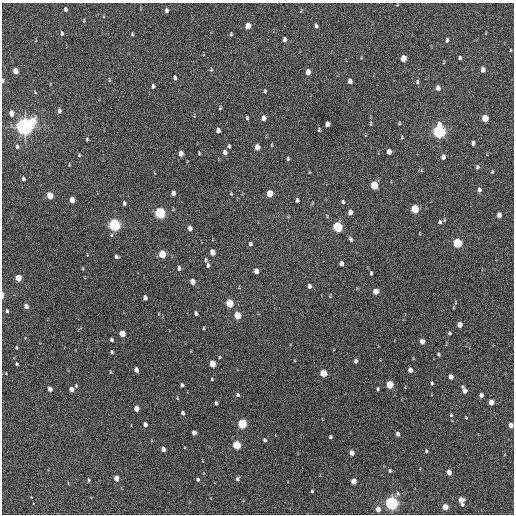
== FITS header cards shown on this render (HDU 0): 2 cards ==
NAXIS1  =                  512 / Axis length
NAXIS2  =                  512 / Axis length

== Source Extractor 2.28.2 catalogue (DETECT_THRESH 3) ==
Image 512 x 512 px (HDU 0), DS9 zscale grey, 1 PNG px = 1 image px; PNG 516 x 516 px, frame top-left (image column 1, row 512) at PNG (2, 3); no overlay
Background 234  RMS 15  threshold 45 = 3 sigma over >= 5 px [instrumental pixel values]
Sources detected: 160; all 160 listed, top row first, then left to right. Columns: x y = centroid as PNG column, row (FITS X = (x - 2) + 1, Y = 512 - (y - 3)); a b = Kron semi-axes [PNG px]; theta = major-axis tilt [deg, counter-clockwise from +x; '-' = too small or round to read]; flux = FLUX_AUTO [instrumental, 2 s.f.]
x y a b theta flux
397 5 4 3 - 760
65 9 5 4 - 3200
166 10 5 4 - 2800
301 11 6 3 72 890
84 20 4 3 - 810
248 26 5 4 - 12000
316 26 5 3 - 2200
62 33 6 4 -90 1800
132 34 5 3 - 1300
231 34 5 4 - 980
285 39 5 4 - 3600
447 40 4 3 - 2200
510 50 3 2 - 760
361 58 4 3 - 800
403 58 5 4 - 14000
460 58 4 3 - 1700
211 70 5 3 - 980
483 70 5 4 - 5900
15 71 5 4 - 12000
308 72 5 4 - 9200
175 78 5 3 - 2300
109 80 5 3 - 870
3 81 5 3 - 2400
350 81 5 4 - 4700
417 82 6 4 76 1700
153 86 5 4 - 2100
438 88 5 4 - 5600
265 91 5 4 - 1300
220 108 4 3 - 1100
59 111 5 4 - 2700
11 113 5 4 - 7100
247 118 4 3 - 1300
263 118 5 4 - 5600
485 118 5 4 - 23000
33 121 7 5 89 20000
399 123 5 4 - 1000
327 124 5 4 - 7000
370 124 7 3 89 1300
24 126 6 5 - 760000
218 130 5 4 - 4200
319 130 5 3 - 1000
439 132 6 5 - 290000
402 138 6 2 71 910
87 139 4 3 - 1100
473 143 5 4 - 3500
271 145 4 3 - 830
17 146 6 4 -86 2300
229 146 4 4 - 1600
257 147 5 4 - 9100
225 152 6 4 -89 4700
389 152 5 4 - 6500
181 153 5 4 - 8000
199 153 4 3 - 1000
79 155 4 4 - 1100
443 157 5 4 - 4600
288 159 5 3 - 1500
477 167 5 4 - 2000
492 172 5 4 - 1100
23 179 4 3 - 2500
374 185 5 4 - 32000
479 190 5 4 - 3200
173 193 5 4 - 4700
231 194 4 4 - 1100
270 194 5 4 - 19000
50 196 5 4 - 21000
72 200 5 4 - 11000
297 200 5 4 - 1800
343 202 5 4 - 1600
124 203 5 3 - 2400
415 209 5 4 - 49000
350 212 5 4 - 5400
160 213 6 5 - 130000
499 215 5 4 - 6900
440 222 6 5 - 2200
114 225 6 5 - 220000
337 227 5 5 - 88000
190 228 5 4 - 4700
351 239 7 4 -64 2000
457 243 5 5 - 72000
250 244 5 4 - 2400
212 252 5 4 - 11000
162 254 5 4 - 36000
116 256 4 4 - 2500
206 260 6 4 -85 1500
341 264 5 4 - 5200
208 265 5 4 - 2400
82 268 5 3 - 830
179 268 5 4 - 2800
256 271 5 4 - 6600
371 273 5 3 - 1600
18 278 5 4 - 19000
192 282 5 4 - 9200
309 286 5 4 - 4000
375 291 5 4 - 9600
2 295 8 3 90 1900
330 296 4 4 - 870
145 298 5 4 - 4200
455 302 5 3 - 880
229 303 5 4 - 39000
26 306 5 4 - 5700
7 311 5 4 - 1700
196 313 4 3 - 3000
237 315 5 4 - 27000
460 325 5 4 - 9000
203 328 4 3 - 950
122 333 5 4 - 18000
449 333 4 3 - 1500
111 340 4 3 - 2500
422 341 5 4 - 8400
16 348 4 3 - 1000
111 352 4 4 - 1700
438 354 5 4 - 1600
356 361 5 3 - 3600
17 364 5 4 - 1300
212 364 5 4 - 19000
136 370 5 4 - 5800
410 370 5 4 - 6700
110 372 5 3 - 820
323 373 5 4 - 27000
451 377 4 4 - 6700
212 379 4 3 - 880
432 383 4 3 - 1300
182 385 4 3 - 2200
389 385 5 4 - 39000
76 386 5 4 - 1200
50 389 4 4 - 6600
71 389 4 4 - 7300
377 389 4 3 - 1600
464 390 7 4 -64 6900
238 395 5 5 - 2100
481 395 4 4 - 4800
491 402 5 4 - 11000
216 403 4 3 - 2200
136 408 5 4 - 11000
182 413 4 3 - 2600
451 415 4 4 - 1200
145 424 4 4 - 4300
242 424 5 4 - 80000
511 425 4 4 - 7800
194 433 4 4 - 6000
398 434 4 3 - 4000
330 437 3 3 - 1500
264 440 4 3 - 2300
236 445 5 4 - 59000
163 449 4 4 - 5100
426 451 4 3 - 1600
352 453 4 4 - 7400
390 471 4 4 - 1600
449 472 4 4 - 8400
116 478 4 4 - 10000
198 479 4 4 - 1900
237 479 4 4 - 2600
89 480 5 4 - 1200
353 481 4 4 - 12000
312 491 3 3 - 1200
398 494 7 6 - 2400
461 500 7 4 -77 13000
391 503 5 5 - 330000
445 507 4 4 - 17000
378 509 4 4 - 9600
At the frame edge (FLAGS 8, measured only in part): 3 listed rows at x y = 3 81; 2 295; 511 425